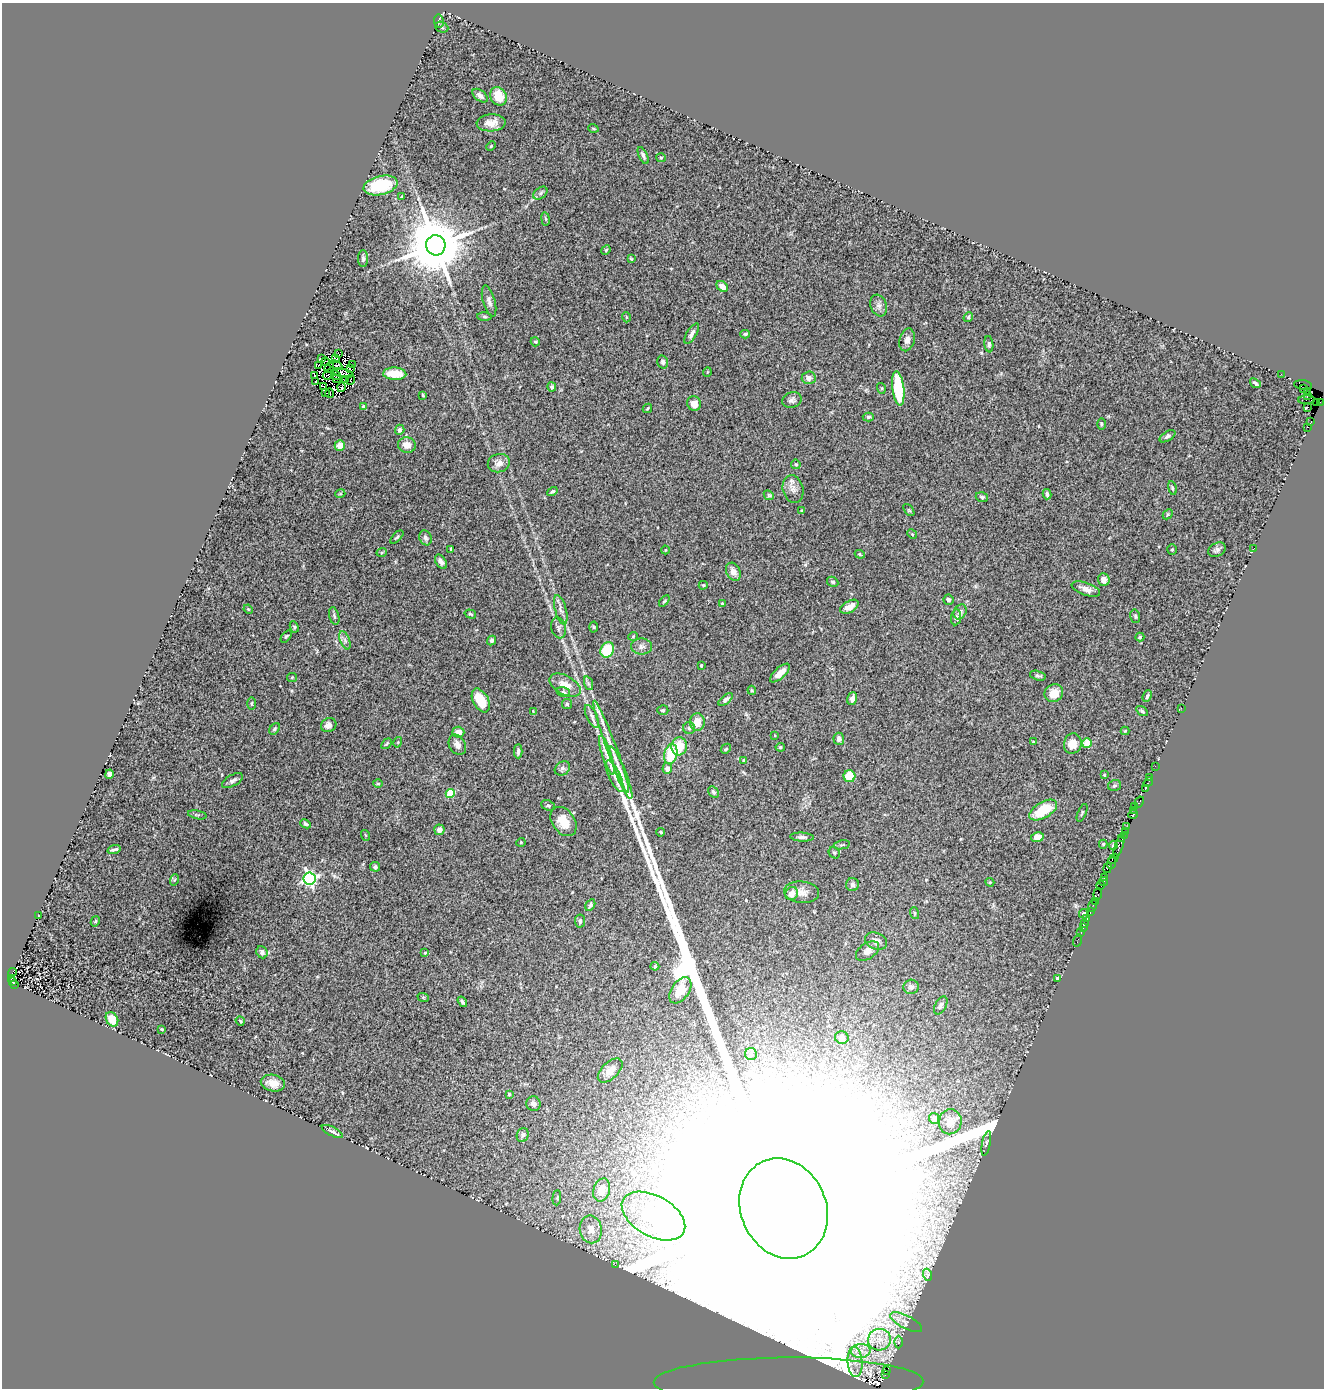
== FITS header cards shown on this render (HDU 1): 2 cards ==
NAXIS1  =                 1322
NAXIS2  =                 1386

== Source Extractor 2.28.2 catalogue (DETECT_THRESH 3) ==
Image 1322 x 1386 px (HDU 1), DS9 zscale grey, 1 PNG px = 1 image px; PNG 1326 x 1390 px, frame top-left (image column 1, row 1386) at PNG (2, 3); each listed source drawn as its Kron ellipse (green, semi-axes under 4 px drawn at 4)
Background 1.35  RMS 0.11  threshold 0.332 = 3 sigma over >= 5 px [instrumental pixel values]
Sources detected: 296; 12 with non-positive FLUX_AUTO (blend fragments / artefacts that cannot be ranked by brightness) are neither listed nor drawn; the other 284 listed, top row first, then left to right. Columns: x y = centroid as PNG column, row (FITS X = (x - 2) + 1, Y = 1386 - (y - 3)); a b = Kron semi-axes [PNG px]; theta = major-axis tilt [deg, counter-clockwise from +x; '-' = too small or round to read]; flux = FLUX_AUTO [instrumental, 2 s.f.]
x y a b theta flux
439 21 6 5 - 1.0e+01
442 27 7 5 -24 1.3e+01
480 96 9 5 -39 2.3e+01
498 96 9 8 - 1.3e+02
491 123 14 8 3 7.5e+01
593 128 5 3 - 7.1e+00
491 146 5 4 - 8.6e+00
643 155 9 4 -65 1.9e+01
661 158 5 4 - 8.1e+00
381 185 17 9 13 2.8e+02
540 193 8 5 38 1.8e+01
402 197 3 2 - 7.3e+00
545 219 7 3 -81 9.7e+00
436 245 10 9 - 6.1e+04
606 250 5 4 - 9.1e+00
363 259 8 5 -90 1.6e+01
631 259 3 3 - 7.0e+00
722 286 6 4 -38 5.3e+01
489 301 16 6 -74 3.0e+01
879 306 11 8 -70 3.5e+01
484 317 7 3 -1 1.1e+01
626 317 5 3 - 7.0e+00
968 317 5 4 - 9.7e+00
692 334 11 4 59 2.9e+01
745 334 4 4 - 9.9e+00
907 340 11 7 75 3.5e+01
535 342 5 4 - 8.1e+00
989 344 8 4 -84 1.5e+01
338 353 4 2 - 5.7e+00
336 358 4 2 - 1.2e+01
322 359 3 3 - 1.7e+01
325 361 4 2 - 6.1e+00
663 362 7 5 -77 1.7e+01
352 364 2 2 - 3.4e+00
336 365 7 3 -22 3.4e-01
319 366 3 2 - 5.5e+00
329 368 5 2 - 1.0e+01
350 369 3 3 - 2.8e+01
707 372 5 3 - 5.5e+00
343 373 10 3 -12 1.2e+01
395 374 11 6 -2 1.5e+02
1281 374 2 2 - 2.5e+01
314 375 4 2 - 1.4e+01
328 375 6 2 50 2.8e+00
336 375 5 2 - 1.4e+01
809 378 7 6 - 3.8e+01
336 379 4 2 - 9.8e+00
345 379 2 2 - 4.2e+00
350 380 5 2 - 4.9e+00
315 381 2 2 - 4.4e+00
1255 383 6 3 -38 1.2e+01
1303 385 9 4 -9 3.0e+02
324 386 4 2 - 4.8e+00
341 387 5 2 - 1.1e+01
552 387 4 4 - 1.3e+01
881 388 5 3 - 7.8e+00
898 388 17 6 -83 4.4e+02
1304 389 3 2 - 1.2e+02
1308 391 3 2 - 1.7e+02
326 393 3 2 - 9.7e+00
330 393 4 2 - 4.3e+00
423 395 4 3 - 8.1e+00
1307 396 4 3 - 1.1e+02
792 400 10 7 20 2.7e+01
1306 400 8 3 2 1.5e+02
1317 402 3 2 - 5.2e+01
1320 402 2 2 - 3.2e+01
694 404 7 7 - 5.2e+01
364 407 4 4 - 5.1e+01
1307 407 4 2 - 9.0e+01
647 408 5 3 - 6.7e+00
868 417 5 4 - 1.4e+01
1311 422 3 3 - 1.6e+02
1101 424 6 4 -89 9.1e+00
1308 427 3 2 - 1.6e+01
400 430 5 4 - 2.3e+01
1168 436 9 4 31 1.7e+01
407 445 9 8 - 6.5e+01
340 446 5 5 - 7.9e+01
499 463 11 9 15 5.5e+01
796 464 5 4 - 1.1e+01
1172 488 7 4 -77 9.9e+00
793 489 14 10 -75 5.1e+01
552 491 5 4 - 1.3e+01
340 494 5 3 - 5.9e+00
1047 494 5 3 - 1.9e+01
769 495 5 4 - 9.7e+00
982 497 6 5 - 1.2e+01
802 510 4 3 - 6.4e+00
909 510 7 3 -53 9.1e+00
1168 514 6 4 45 1.0e+01
912 534 5 4 - 7.4e+00
397 537 8 3 45 1.1e+01
425 538 7 6 - 1.9e+01
451 549 4 2 - 7.8e+00
1253 549 3 2 - 6.0e+00
665 550 4 3 - 5.6e+00
1172 550 5 4 - 9.2e+00
1217 550 9 6 30 2.1e+01
382 552 5 3 - 7.8e+00
860 554 5 4 - 8.4e+00
441 562 8 5 -57 3.0e+01
733 572 9 6 -63 4.9e+01
1104 580 6 6 - 4.4e+01
833 582 6 4 -30 1.2e+01
703 585 4 3 - 8.7e+00
1086 589 15 6 -19 5.2e+01
948 600 5 5 - 2.1e+01
664 601 6 3 52 9.5e+00
722 604 3 3 - 8.4e+00
849 607 10 5 30 6.9e+01
248 609 5 4 - 6.7e+00
561 610 15 5 -75 3.2e+01
960 612 8 6 58 2.2e+01
470 614 6 4 -18 9.7e+00
334 616 9 5 -76 1.3e+01
1135 616 7 5 -77 1.3e+01
956 617 8 5 82 1.8e+01
294 627 6 4 -63 8.9e+00
594 627 5 3 - 7.2e+00
559 628 10 7 -79 2.2e+01
286 636 7 4 50 1.0e+01
633 636 4 4 - 7.3e+00
1140 637 5 3 - 1.1e+01
345 640 9 4 -68 2.5e+01
492 641 5 4 - 1.3e+01
642 646 10 8 -1 3.2e+01
607 650 8 6 65 2.4e+02
701 666 3 3 - 1.2e+01
780 673 12 5 43 7.6e+01
1038 676 8 4 -15 1.6e+01
292 677 5 4 - 8.3e+00
588 683 7 4 -72 1.4e+01
565 685 17 9 -29 9.2e+01
752 690 4 3 - 8.8e+00
563 692 7 5 -18 1.2e+01
1054 693 9 8 - 9.4e+01
1147 696 6 4 67 1.3e+01
852 699 7 5 74 3.8e+01
481 700 13 7 -61 1.9e+02
726 700 8 4 39 2.1e+01
251 703 6 3 89 8.9e+00
567 704 5 5 - 1.2e+01
1181 708 2 2 - 1.3e+02
663 710 5 5 - 1.2e+01
533 711 2 2 - 4.8e+00
1142 711 6 4 -31 1.3e+01
592 717 12 5 -65 2.4e+01
697 722 9 7 86 8.5e+01
329 725 8 6 28 4.8e+01
689 728 6 6 - 1.4e+01
275 729 6 4 53 1.2e+01
1125 731 4 4 - 6.5e+00
458 732 6 5 - 5.3e+01
775 735 3 3 - 5.9e+00
839 739 6 5 - 2.6e+01
398 742 5 3 - 7.0e+00
1033 742 3 3 - 6.5e+00
1087 743 5 4 - 1.1e+02
386 744 6 3 48 8.9e+00
1073 744 10 8 73 9.6e+01
457 745 11 8 -59 4.3e+01
679 746 9 7 83 1.6e+02
611 747 49 5 -70 1.3e+02
780 747 5 4 - 1.1e+01
726 749 6 4 47 9.6e+00
518 751 7 4 89 1.7e+01
671 754 10 6 77 2.4e+02
607 755 20 4 -72 5.3e+01
744 760 4 3 - 6.4e+00
1155 766 2 2 - 4.4e+01
562 768 8 6 36 2.1e+01
667 768 5 5 - 3.6e+01
621 773 28 5 -69 6.8e+01
109 774 5 4 - 2.9e+01
1104 775 3 2 - 7.0e+00
615 776 17 5 -65 4.5e+01
849 776 6 6 - 1.5e+02
1150 777 2 2 - 7.0e+01
232 781 11 5 29 2.5e+01
1148 782 5 3 - 1.4e+02
378 784 5 3 - 6.9e+00
1114 785 6 5 - 1.4e+01
1145 789 2 2 - 7.5e+01
713 792 6 4 -60 1.8e+01
450 794 4 4 - 3.1e+02
1139 802 6 3 60 2.4e+02
548 805 7 5 -24 1.3e+01
1135 807 2 2 - 9.4e+01
1043 810 15 8 30 2.3e+02
1134 810 3 2 - 2.9e+01
1082 813 9 3 67 9.4e+00
1133 814 5 3 - 1.9e+02
197 815 9 3 -11 1.0e+01
564 822 16 11 -54 1.2e+02
306 824 5 4 - 1.4e+01
1127 827 2 2 - 2.9e+01
439 830 5 5 - 4.3e+01
661 832 4 3 - 8.1e+00
1126 832 3 2 - 5.1e+01
365 835 5 3 - 6.3e+00
1124 835 2 2 - 4.5e+01
802 837 12 4 -3 2.3e+01
1037 837 6 5 - 4.8e+01
1122 839 4 3 - 7.9e+01
521 842 4 4 - 7.9e+00
1103 844 4 4 - 1.0e+01
842 845 8 2 11 7.7e+00
1113 845 4 3 - 9.9e+00
1119 847 12 3 71 8.7e+02
114 850 7 3 17 1.6e+01
834 853 6 5 - 1.1e+01
1113 859 6 3 41 3.1e+02
1111 863 6 2 66 2.2e+02
375 867 5 4 - 2.1e+01
1107 868 5 2 - 8.4e+01
1104 878 3 3 - 2.3e+02
309 879 6 6 - 1.6e+03
174 880 6 3 71 9.0e+00
1104 881 4 2 - 7.4e+01
990 882 4 4 - 9.6e+00
852 885 6 6 - 1.8e+01
1101 885 4 3 - 1.9e+02
801 892 18 11 -6 6.8e+01
792 894 7 6 - 5.4e+01
1098 894 5 3 - 4.1e+02
1095 901 3 3 - 9.5e+01
590 905 6 4 63 1.3e+01
1093 906 6 3 74 1.5e+02
1090 912 4 2 - 4.2e+01
914 913 6 3 -71 8.2e+00
1084 914 5 5 - 1.7e+01
38 916 3 2 - 4.8e+00
1087 919 3 3 - 2.4e+02
95 921 5 4 - 9.2e+00
580 921 6 5 - 1.9e+01
1085 924 3 3 - 3.8e+01
1083 928 2 2 - 4.6e+01
1081 933 3 2 - 7.6e+00
876 941 11 8 -22 3.1e+01
1077 941 6 2 72 5.0e+01
868 951 13 8 35 4.0e+01
262 952 6 5 - 2.6e+01
425 953 4 3 - 7.5e+00
655 966 4 4 - 7.4e+00
12 973 5 3 - 3.3e+02
12 978 3 2 - 1.5e+02
1058 979 4 3 - 3.4e+01
12 982 3 3 - 5.7e+01
15 984 3 2 - 5.3e+01
911 987 8 7 - 2.4e+01
680 990 14 8 55 1.2e+02
423 997 6 4 -19 8.1e+00
462 1002 6 3 -57 1.3e+01
941 1005 10 5 62 2.4e+01
112 1019 8 5 -59 1.2e+02
240 1021 5 4 - 8.3e+00
162 1029 3 2 - 5.3e+00
842 1037 7 6 - 3.6e+01
751 1054 6 6 - 1.7e+01
610 1071 15 8 44 7.0e+01
273 1083 12 8 -12 7.0e+01
509 1094 3 3 - 9.9e+00
533 1104 7 7 - 2.3e+01
934 1118 5 5 - 2.1e+01
950 1122 12 11 - 4.7e+01
332 1131 12 4 -27 2.1e+01
523 1135 7 6 - 1.8e+01
986 1143 12 4 78 1.2e+01
602 1190 12 8 73 8.5e+01
557 1198 7 3 85 9.4e+00
784 1208 51 42 -66 3.9e+06
653 1216 34 20 -29 3.7e+02
591 1229 14 11 -79 1.1e+02
615 1265 3 3 - 1.1e+01
928 1275 6 4 -71 1.2e+01
906 1322 18 6 -27 5.4e+01
879 1340 11 11 - 9.1e+01
898 1342 6 4 -90 1.2e+01
861 1351 10 7 4 5.1e+01
855 1362 15 7 -86 7.8e+01
886 1370 3 3 - 7.9e+02
885 1375 3 2 - 5.5e+01
789 1382 135 24 0 1.2e+03
At the frame edge (FLAGS 8, measured only in part): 1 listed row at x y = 789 1382
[12 non-positive-flux detections neither listed nor drawn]